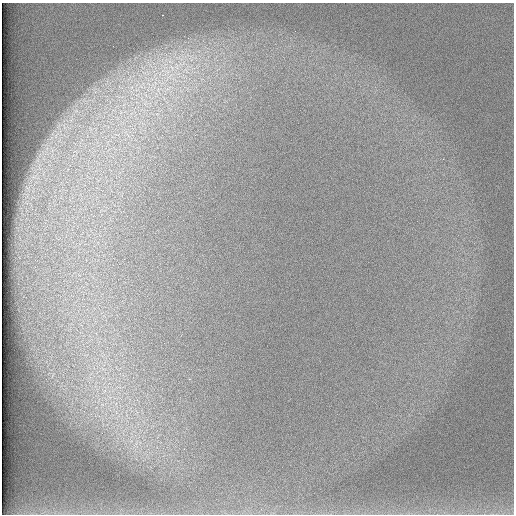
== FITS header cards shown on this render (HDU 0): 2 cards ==
NAXIS1  =                  512 /
NAXIS2  =                  512 /

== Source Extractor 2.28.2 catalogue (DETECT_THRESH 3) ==
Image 512 x 512 px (HDU 0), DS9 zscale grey, 1 PNG px = 1 image px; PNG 516 x 516 px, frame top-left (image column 1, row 512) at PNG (2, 3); no overlay
Background 97.2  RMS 2.9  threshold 8.63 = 3 sigma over >= 5 px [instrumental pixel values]
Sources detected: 7; all 7 listed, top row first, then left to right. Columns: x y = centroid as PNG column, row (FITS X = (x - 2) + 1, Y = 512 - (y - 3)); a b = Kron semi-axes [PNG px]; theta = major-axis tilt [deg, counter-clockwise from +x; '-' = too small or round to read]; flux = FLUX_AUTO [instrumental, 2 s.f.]
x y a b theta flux
162 15 2 2 - 200
172 68 13 7 -53 2200
186 70 12 9 -31 2300
163 71 8 4 -18 800
169 77 25 6 48 3200
168 88 13 5 31 1300
104 365 3 3 - 400